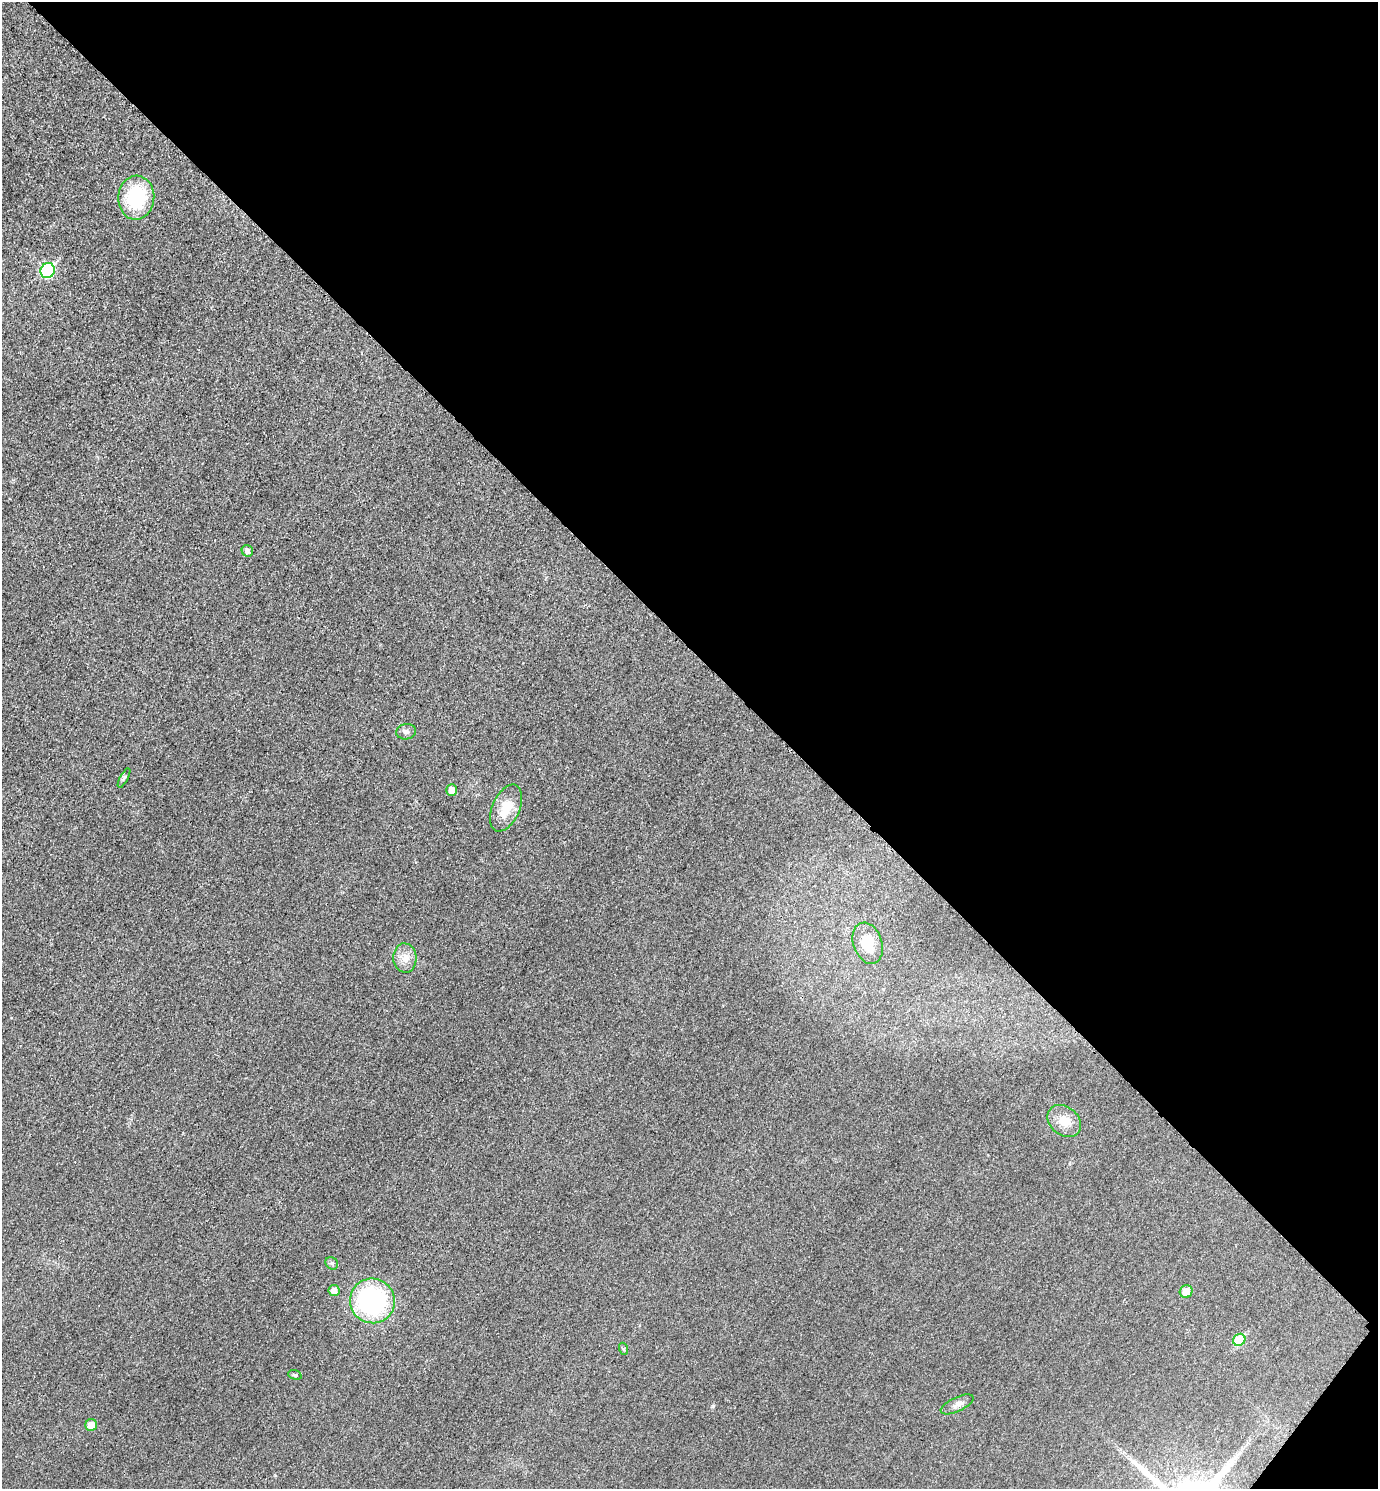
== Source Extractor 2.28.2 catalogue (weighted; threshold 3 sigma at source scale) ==
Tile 8 of 4 x 4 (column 4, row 2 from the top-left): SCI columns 4302-5677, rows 2997-4483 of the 5996 x 5995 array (HDU 1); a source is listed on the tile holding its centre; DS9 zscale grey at full resolution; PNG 1380 x 1491 px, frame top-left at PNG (2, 2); each listed source drawn as its Kron ellipse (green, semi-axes under 4 px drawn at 4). Shown black and unused: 44% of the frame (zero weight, under 3 of 4 exposures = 2% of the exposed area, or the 3 px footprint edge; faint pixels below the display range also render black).
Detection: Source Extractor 2.28.2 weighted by HDU 2 'WHT'; one run over the whole footprint, this tile lists its part. Background 0.0261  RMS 0.0063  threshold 0.0282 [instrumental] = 3 sigma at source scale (4.5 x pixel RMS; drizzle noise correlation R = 1.50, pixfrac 1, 0.05/0.05 arcsec/px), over >= 5 px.
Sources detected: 19; all 19 listed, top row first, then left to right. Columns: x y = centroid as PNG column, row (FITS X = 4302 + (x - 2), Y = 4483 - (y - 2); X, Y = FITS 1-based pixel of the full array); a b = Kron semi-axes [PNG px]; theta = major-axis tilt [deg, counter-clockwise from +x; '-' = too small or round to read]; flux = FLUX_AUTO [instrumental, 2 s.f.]
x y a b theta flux
136 198 22 18 87 40
48 271 8 7 - 70
247 551 6 5 - 2.8
406 732 10 7 9 2.1
124 778 10 2 62 0.99
451 790 6 5 - 5.2
506 808 25 13 66 14
868 943 21 14 -71 16
405 958 14 11 -86 6.2
1064 1121 18 14 -40 9.2
332 1263 7 5 -41 1.4
334 1290 5 5 - 4.3
1186 1291 6 6 - 6.8
372 1301 22 22 - 91
1239 1340 6 5 - 22
624 1349 6 4 -72 0.82
295 1375 7 4 -18 0.9
957 1404 18 7 25 3.7
91 1425 6 6 - 7.2
Unlisted compact peaks at least as high as the median listed source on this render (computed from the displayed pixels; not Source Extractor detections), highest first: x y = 713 1406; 275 1475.